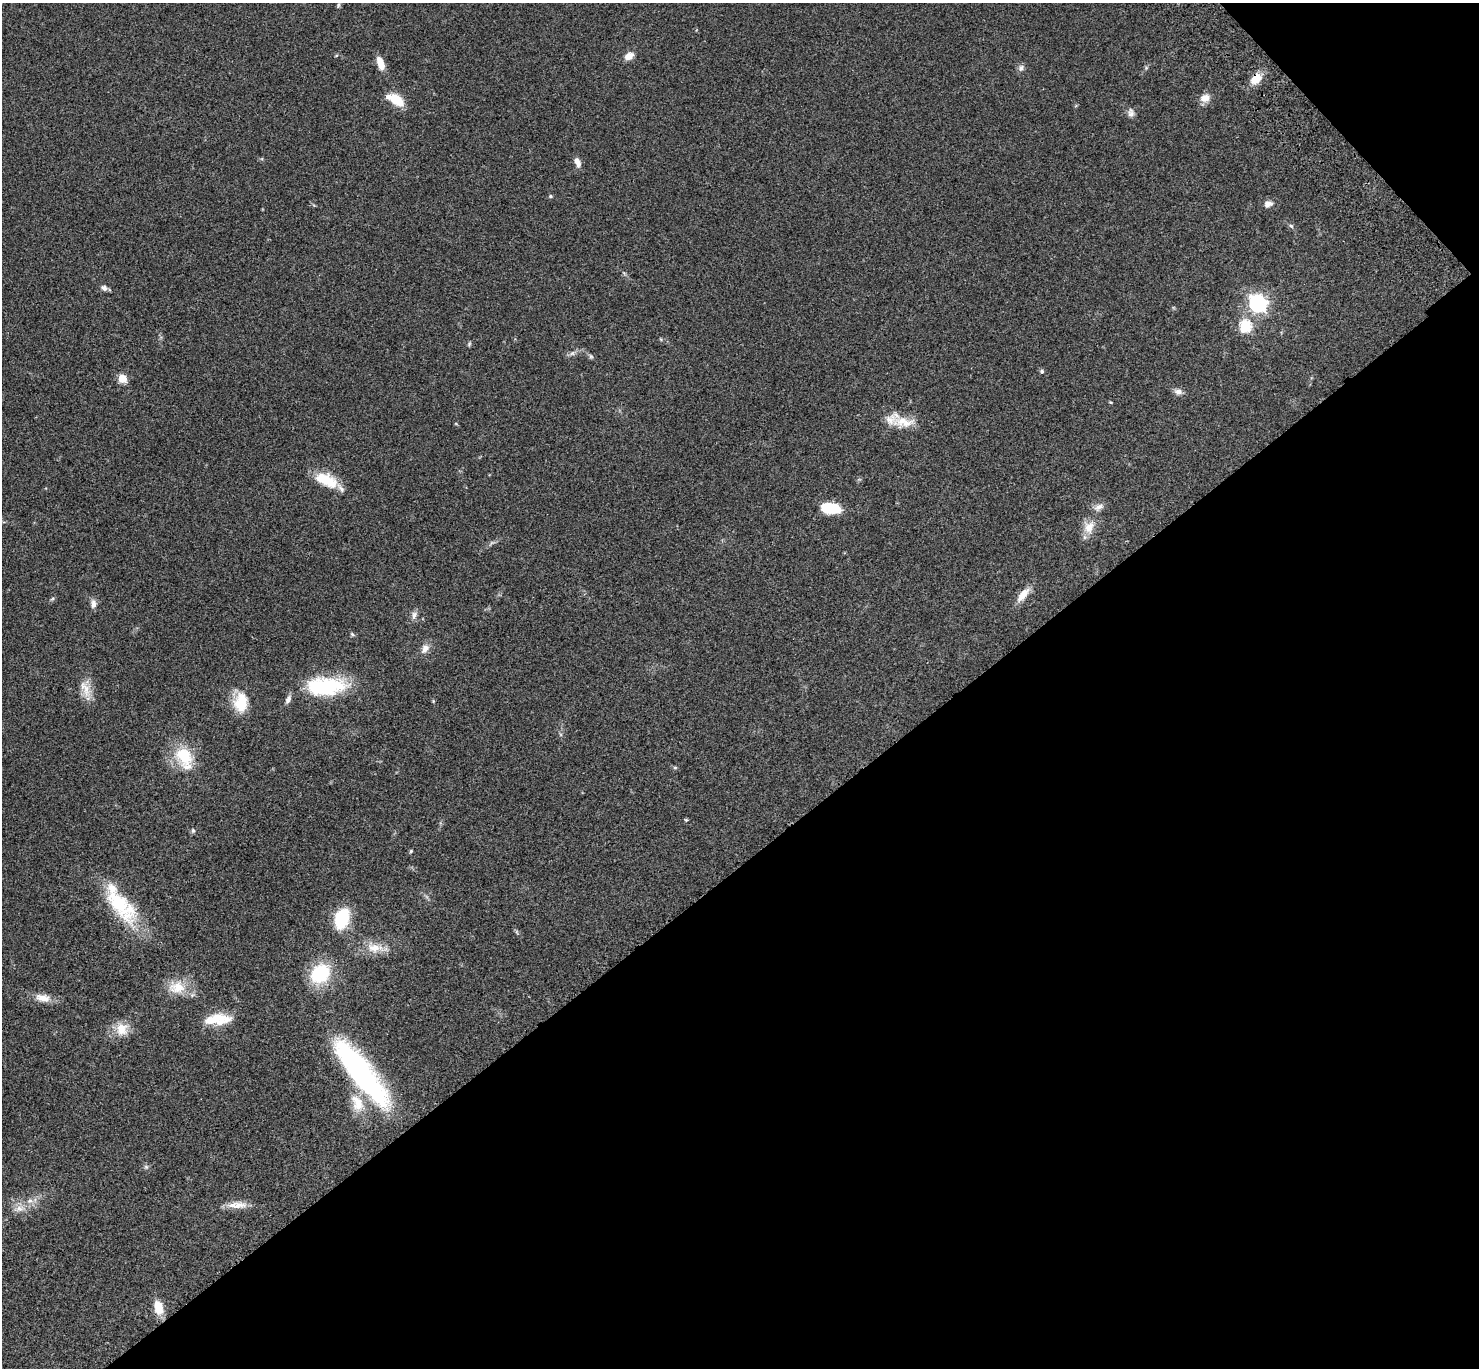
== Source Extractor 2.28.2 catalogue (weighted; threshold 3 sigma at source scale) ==
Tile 12 of 4 x 4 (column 4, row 3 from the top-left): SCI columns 4534-6010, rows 1751-3116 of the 6109 x 6091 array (HDU 1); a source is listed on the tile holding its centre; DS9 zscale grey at full resolution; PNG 1481 x 1370 px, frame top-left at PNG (2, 3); no overlay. Shown black and unused: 39% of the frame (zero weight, under 3 of 4 exposures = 6% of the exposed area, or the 3 px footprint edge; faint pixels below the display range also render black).
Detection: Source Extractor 2.28.2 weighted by HDU 2 'WHT'; one run over the whole footprint, this tile lists its part. Background 0.0461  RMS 0.0052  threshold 0.0232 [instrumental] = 3 sigma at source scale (4.5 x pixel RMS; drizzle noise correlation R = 1.50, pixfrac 1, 0.05/0.05 arcsec/px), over >= 5 px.
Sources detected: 62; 1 inside a brighter object's white glare — not listed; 4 inside a brighter listed object's ellipse — not listed separately; the other 57 listed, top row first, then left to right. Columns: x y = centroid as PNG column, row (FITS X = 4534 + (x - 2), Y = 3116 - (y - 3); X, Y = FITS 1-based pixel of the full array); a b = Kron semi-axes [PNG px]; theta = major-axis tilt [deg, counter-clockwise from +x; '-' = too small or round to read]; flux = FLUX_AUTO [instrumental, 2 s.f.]
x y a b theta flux
338 5 8 4 82 0.86
336 56 5 3 - 0.44
629 56 11 8 32 3.9
380 63 15 7 -72 6
1021 68 8 7 - 1.8
1146 68 6 4 47 0.72
1256 79 14 10 41 7.5
1205 98 13 10 17 4
396 99 16 8 -30 14
1131 113 12 8 -87 2.2
577 162 13 7 -70 2.8
550 196 5 4 - 0.72
1268 204 11 8 21 2.9
1291 226 7 4 -44 0.81
104 288 8 6 -27 1.8
1257 303 7 7 - 180
1245 326 6 6 - 43
469 344 7 4 47 0.72
572 353 7 6 - 1.4
591 356 6 5 - 0.92
1042 371 6 5 - 0.92
122 378 5 5 - 16
1178 392 11 8 -10 2.3
903 422 34 14 -3 11
326 480 28 14 -24 15
1099 507 14 8 28 2.8
828 509 22 10 -18 14
1089 527 18 14 64 6.8
1023 595 22 9 50 5.9
52 599 6 4 20 0.68
93 603 12 7 -87 2.3
414 615 12 7 71 2.1
352 634 7 4 -31 0.76
425 649 13 9 59 3.5
326 686 48 21 3 35
86 689 27 13 -72 7.2
433 701 5 4 - 0.46
241 702 25 17 86 13
184 756 28 23 -58 19
675 767 5 4 - 0.66
686 820 5 4 - 0.56
193 831 6 5 - 0.91
411 851 5 4 - 0.65
120 904 56 22 -49 34
342 919 16 10 71 32
374 948 26 14 -12 8.9
320 973 20 16 41 31
177 987 25 18 -1 11
43 998 20 9 -14 5.5
218 1018 32 14 -8 12
122 1029 18 17 - 8
360 1072 80 20 -52 120
357 1103 28 16 -68 11
146 1167 7 5 -44 1
239 1205 22 11 -1 5.6
19 1208 16 9 13 4.6
158 1307 17 10 -74 7.7
Overlapping masked pixels (flux is a lower limit): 2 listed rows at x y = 1256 79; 120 904